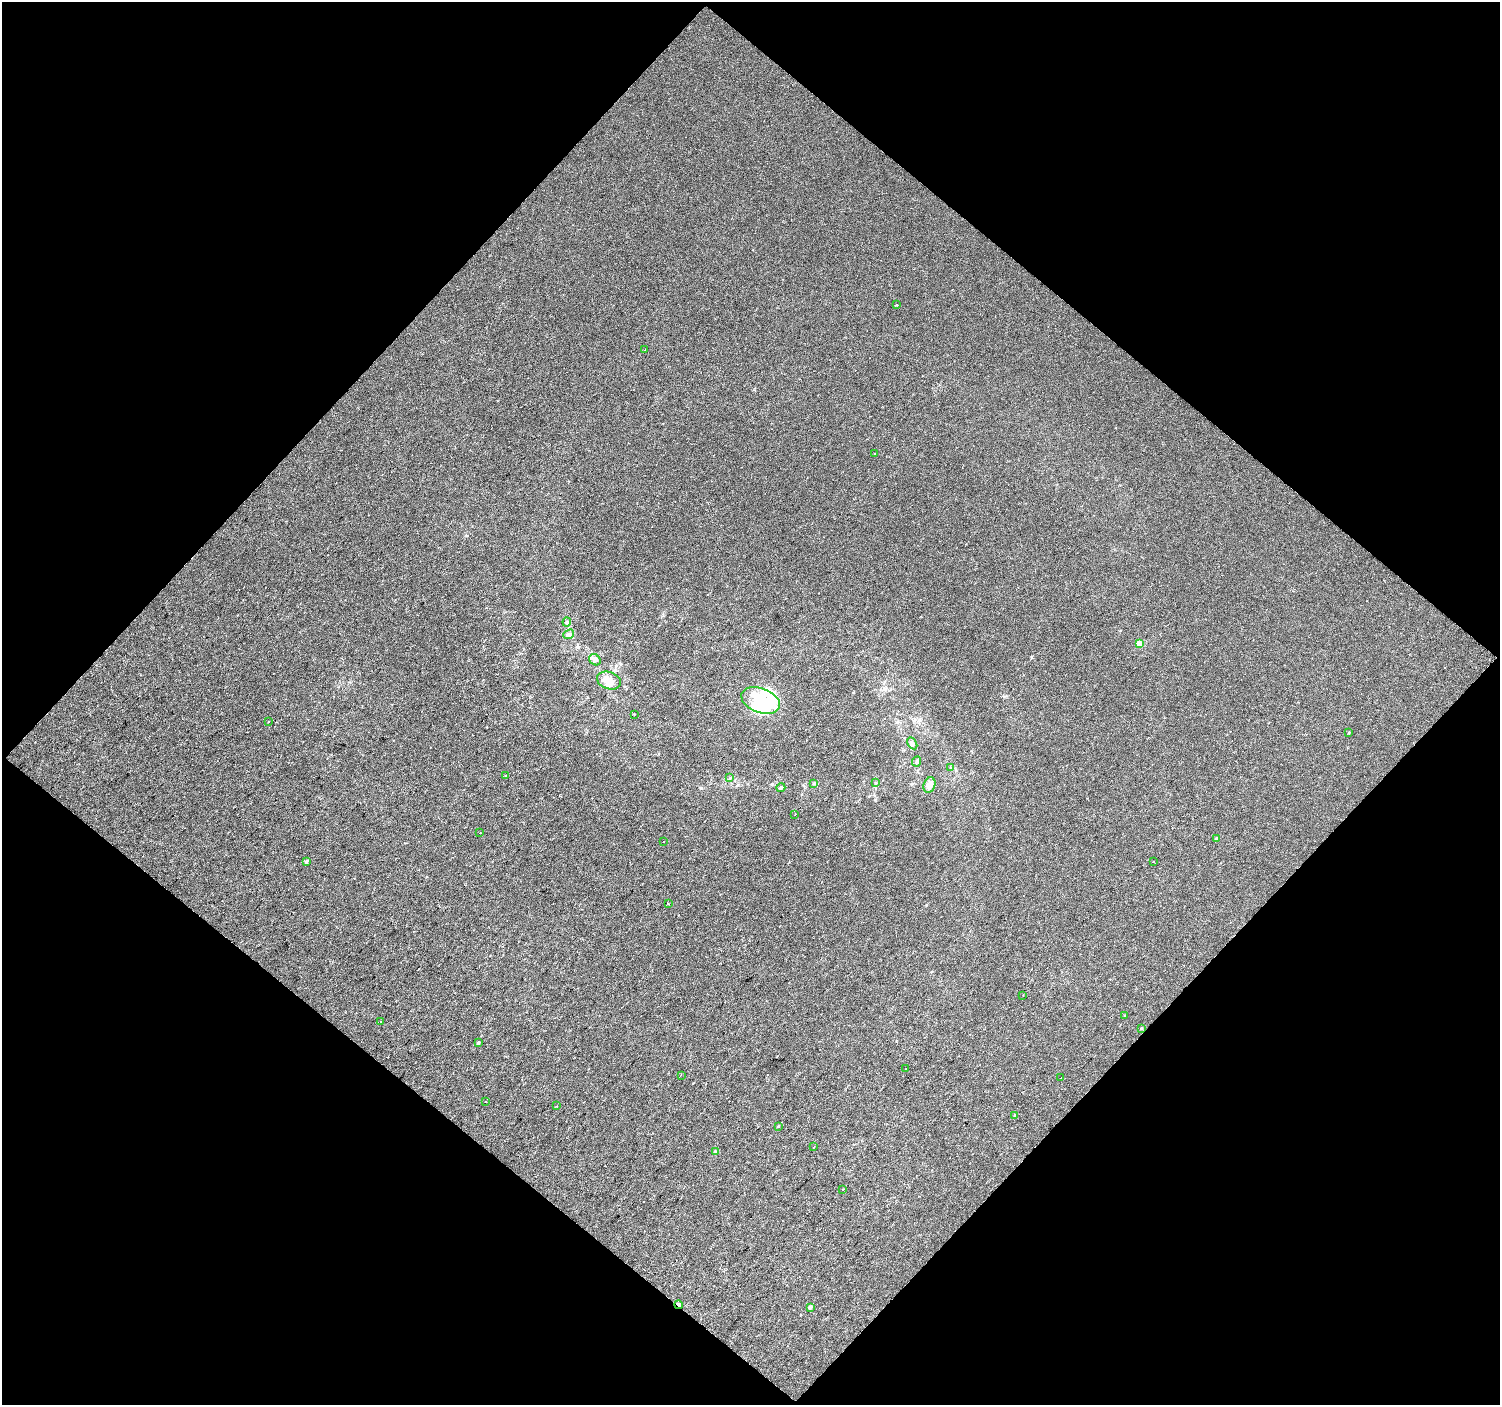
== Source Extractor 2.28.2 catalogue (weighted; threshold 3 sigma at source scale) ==
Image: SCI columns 1-2996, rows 109-2913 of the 2996 x 3002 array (HDU 1 of 3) = the unmasked area's bounding box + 8 px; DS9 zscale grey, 2 x 2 block average (1 PNG px = mean of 2 x 2 image px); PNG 1502 x 1407 px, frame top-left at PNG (2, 2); each listed source drawn as its Kron ellipse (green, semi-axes under 4 px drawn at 4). Shown black and unused: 50% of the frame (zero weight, under 2 of 3 exposures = <1% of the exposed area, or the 3 px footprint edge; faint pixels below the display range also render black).
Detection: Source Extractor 2.28.2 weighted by HDU 2 'WHT'. Background 1.40e-04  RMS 0.0041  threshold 0.0182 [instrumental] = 3 sigma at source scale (4.5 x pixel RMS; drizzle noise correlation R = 1.50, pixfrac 1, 0.0396/0.0396 arcsec/px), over >= 5 px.
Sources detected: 55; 4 inside a brighter object's white glare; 3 cosmic-ray / hot-pixel residue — neither listed nor drawn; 3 inside a brighter listed object's ellipse — not listed separately; the other 45 listed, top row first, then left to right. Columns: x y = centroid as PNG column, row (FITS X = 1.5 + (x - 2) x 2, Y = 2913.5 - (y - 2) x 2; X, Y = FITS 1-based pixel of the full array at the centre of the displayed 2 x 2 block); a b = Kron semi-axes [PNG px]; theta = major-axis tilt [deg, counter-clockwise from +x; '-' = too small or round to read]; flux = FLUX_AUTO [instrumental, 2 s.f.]
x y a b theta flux
897 305 2 2 - 1.2
645 350 2 2 - 0.84
874 454 3 2 - 0.57
567 622 4 4 - 1.4
568 634 6 4 39 2.1
1139 644 3 3 - 24
595 660 6 5 - 3.3
609 681 12 8 -19 10
761 700 20 12 -21 40
634 714 2 2 - 0.84
268 722 2 2 - 0.45
1348 732 3 2 - 1.1
912 743 6 4 -59 2.2
917 761 5 3 - 1.4
950 767 3 2 - 0.56
506 776 3 2 - 1.4
730 778 4 2 - 0.92
876 783 3 3 - 0.81
813 784 3 2 - 0.73
929 785 8 6 73 8
781 788 4 3 - 2.8
795 814 2 2 - 0.34
480 833 2 2 - 0.44
1216 838 3 2 - 1.4
663 841 2 2 - 2.8
1153 861 2 2 - 0.49
306 862 2 2 - 3.9
668 904 2 2 - 0.58
1023 995 2 2 - 0.45
1125 1015 3 2 - 0.5
380 1021 2 2 - 0.4
1141 1028 3 2 - 1.4
478 1043 2 2 - 3.2
906 1069 2 2 - 0.45
681 1075 2 2 - 0.49
1061 1078 2 2 - 0.32
485 1102 2 2 - 1.7
557 1106 2 2 - 0.37
1015 1115 2 2 - 2.3
778 1126 2 2 - 2.1
814 1147 2 2 - 0.55
716 1152 2 2 - 5.1
843 1189 2 2 - 0.93
678 1305 4 2 - 7.2
810 1307 3 2 - 4.8
Overlapping masked pixels (flux is a lower limit): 1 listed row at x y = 678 1305
Diffuse or blended objects may show on this block-average render without a row.